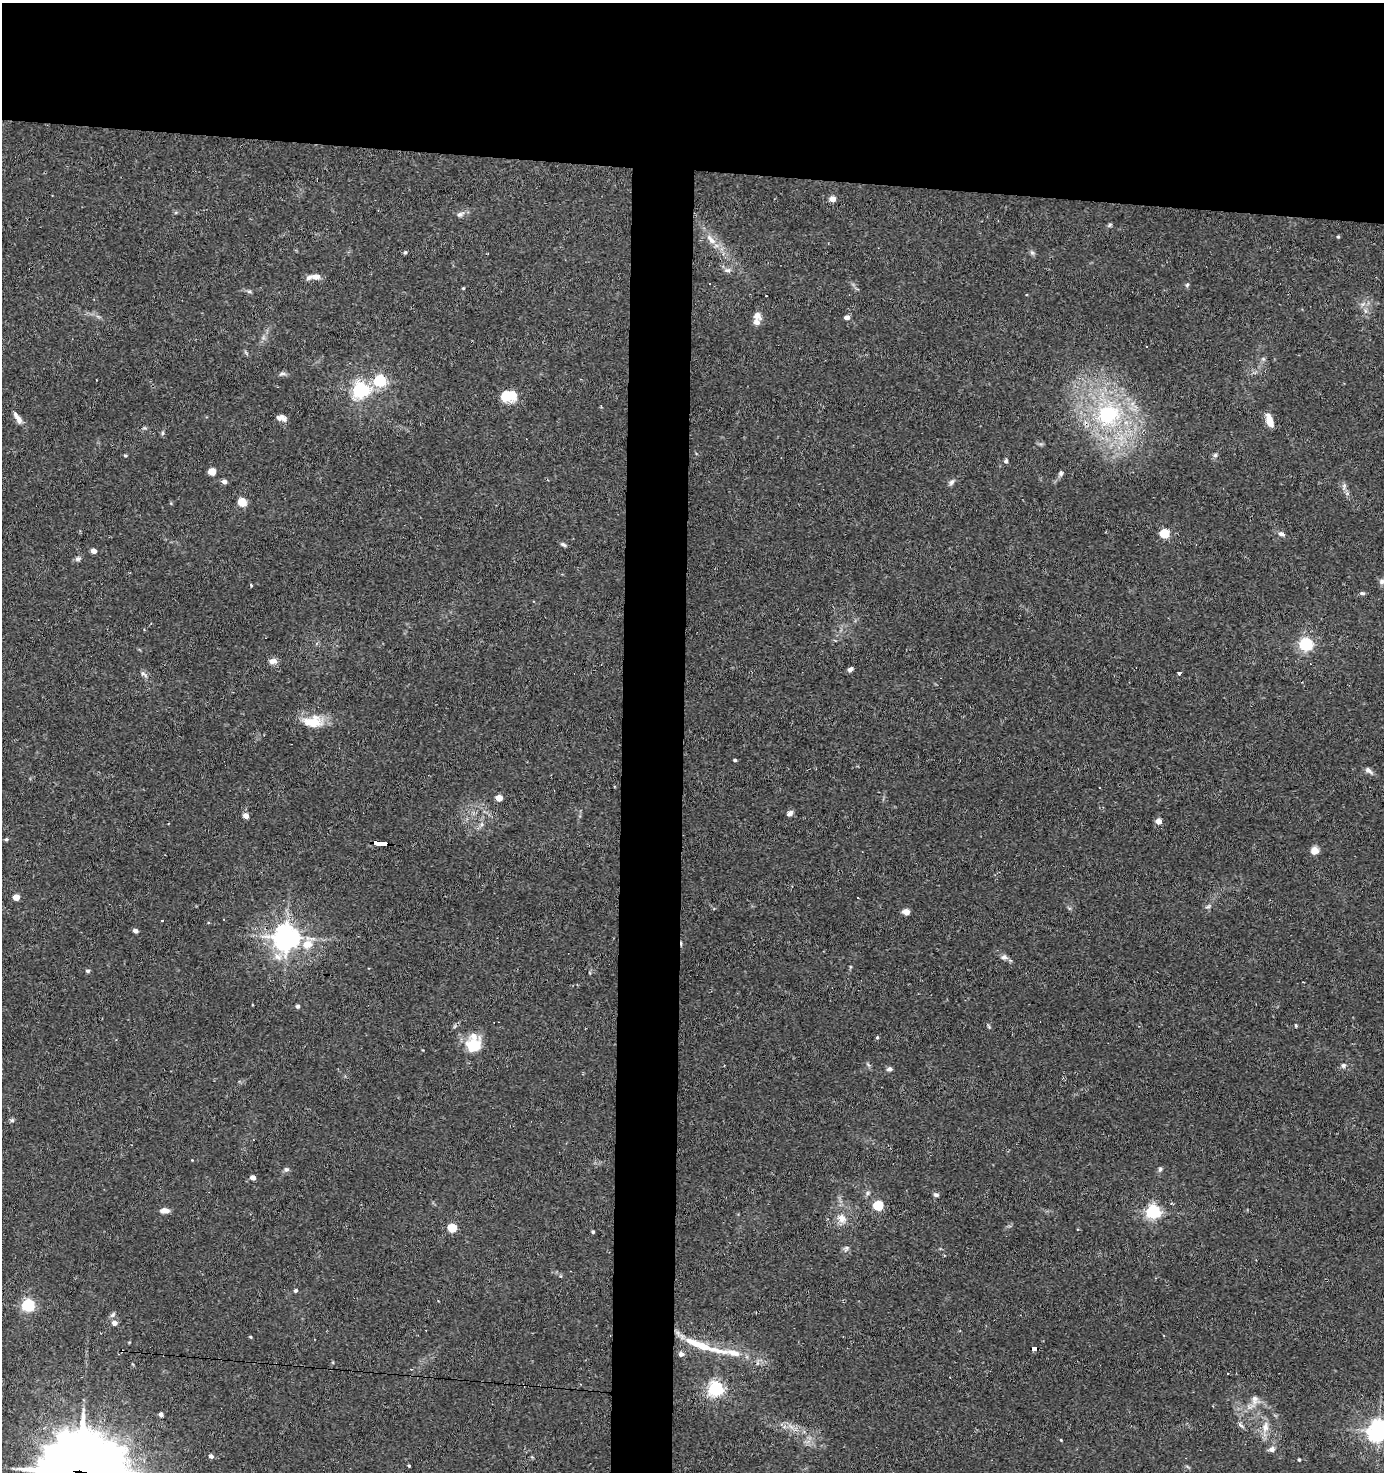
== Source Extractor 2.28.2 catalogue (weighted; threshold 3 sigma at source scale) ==
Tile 2 of 3 x 3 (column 2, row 1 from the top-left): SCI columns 1571-2952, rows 2941-4410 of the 4435 x 4410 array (HDU 1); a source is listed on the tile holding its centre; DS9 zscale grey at full resolution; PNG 1386 x 1474 px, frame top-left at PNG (2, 3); no overlay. Shown black and unused: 15% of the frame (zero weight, under 2 of 3 exposures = <1% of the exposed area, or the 3 px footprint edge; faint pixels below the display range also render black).
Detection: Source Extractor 2.28.2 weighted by HDU 2 'WHT'; one run over the whole footprint, this tile lists its part. Background 0.0536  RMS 0.0051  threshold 0.023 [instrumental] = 3 sigma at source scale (4.5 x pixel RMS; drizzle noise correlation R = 1.50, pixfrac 1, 0.05/0.05 arcsec/px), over >= 5 px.
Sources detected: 118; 1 inside a brighter object's white glare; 6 cosmic-ray / hot-pixel residue — not listed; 6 inside a brighter listed object's ellipse — not listed separately; the other 105 listed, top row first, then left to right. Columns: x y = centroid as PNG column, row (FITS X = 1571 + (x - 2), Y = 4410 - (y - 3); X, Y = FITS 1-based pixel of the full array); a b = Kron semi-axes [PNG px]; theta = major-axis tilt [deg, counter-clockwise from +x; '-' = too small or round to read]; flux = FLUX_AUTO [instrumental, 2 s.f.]
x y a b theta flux
833 199 5 4 - 5.6
460 214 11 7 27 2.2
1110 225 6 5 - 0.79
1338 237 4 4 - 0.61
711 240 18 7 -47 5
405 252 4 4 - 0.84
1032 253 7 4 -1 0.97
728 270 9 6 0 1.6
316 277 10 7 -3 3.3
1187 285 6 4 46 0.75
463 288 4 3 - 0.52
249 291 6 4 -1 0.87
757 316 12 9 -40 3.2
847 317 4 4 - 3.3
282 374 11 5 11 1.4
380 381 6 5 - 74
360 390 7 6 - 160
508 395 13 12 - 10
1108 415 31 29 31 54
18 418 18 6 -57 3.1
281 418 10 6 -10 2.6
1269 421 12 6 -72 7.3
144 428 6 4 17 0.69
163 433 6 4 89 0.81
125 455 4 4 - 0.71
1215 455 5 5 - 1
1006 461 6 5 - 1
212 471 5 5 - 11
1061 473 7 6 - 1.1
224 482 5 5 - 2.3
952 482 9 6 57 1.6
1344 486 10 3 80 1.1
242 502 6 6 - 9.3
1165 533 5 5 - 28
1281 534 9 6 -26 1.8
563 545 8 5 -30 1.2
94 551 4 4 - 3.5
78 559 7 6 - 1.4
1382 581 7 7 - 1.6
251 585 4 3 - 0.54
1362 593 7 4 -10 0.99
1306 644 6 5 - 96
273 661 11 7 1 2.9
850 669 5 4 - 1.7
143 673 9 5 -41 1.4
1179 673 3 3 - 1.3
313 722 28 15 2 12
735 760 4 3 - 0.78
1369 771 12 6 -38 2
499 798 7 6 - 3.2
790 813 9 6 36 1.7
246 816 5 4 - 4.1
1159 821 4 4 - 5.8
6 839 5 4 - 0.81
379 843 11 3 -3 82
1314 851 9 8 - 3.5
16 897 5 4 - 6.5
1208 906 9 4 19 1.1
906 912 5 4 - 7.2
162 920 3 2 - 0.85
135 931 5 4 - 1.9
286 937 8 7 - 600
307 944 7 6 - 7.9
278 957 13 10 -31 4.8
1004 957 8 7 - 1.9
88 971 5 4 - 1
297 1006 5 5 - 0.86
877 1037 4 4 - 0.65
473 1046 22 19 37 13
1343 1065 6 6 - 1.3
889 1069 6 5 - 1.5
12 1120 6 5 - 0.92
192 1160 3 3 - 0.29
286 1169 7 6 - 1.3
1160 1169 7 5 74 1
253 1178 4 4 - 3.2
936 1195 7 4 -15 1.1
878 1205 5 5 - 39
164 1210 10 6 -1 3.2
1153 1212 6 5 - 120
842 1218 13 10 -48 4.7
452 1228 5 5 - 19
593 1232 4 3 - 0.86
846 1248 8 6 57 1.4
295 1290 4 4 - 1.1
28 1305 6 5 - 86
114 1323 5 5 - 3.5
250 1337 4 3 - 0.57
1034 1348 6 4 -5 42
734 1353 46 9 -8 12
681 1354 7 6 - 1.6
411 1369 3 2 - 0.38
716 1389 6 6 - 140
1255 1399 14 9 90 3.7
161 1414 4 4 - 2.2
1241 1425 12 5 -41 1.3
791 1427 9 3 -45 1.6
1265 1427 15 10 80 4.9
1379 1431 7 7 - 330
1061 1440 4 3 - 0.41
1272 1449 7 6 - 2.3
211 1456 4 4 - 2
1299 1460 3 3 - 0.63
409 1465 3 3 - 0.57
82 1472 33 26 -10 4700
Overlapping masked pixels (flux is a lower limit): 4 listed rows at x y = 1108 415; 379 843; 1034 1348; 82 1472
Isophote crosses this tile's border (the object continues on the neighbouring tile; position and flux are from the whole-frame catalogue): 2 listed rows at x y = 1379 1431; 82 1472